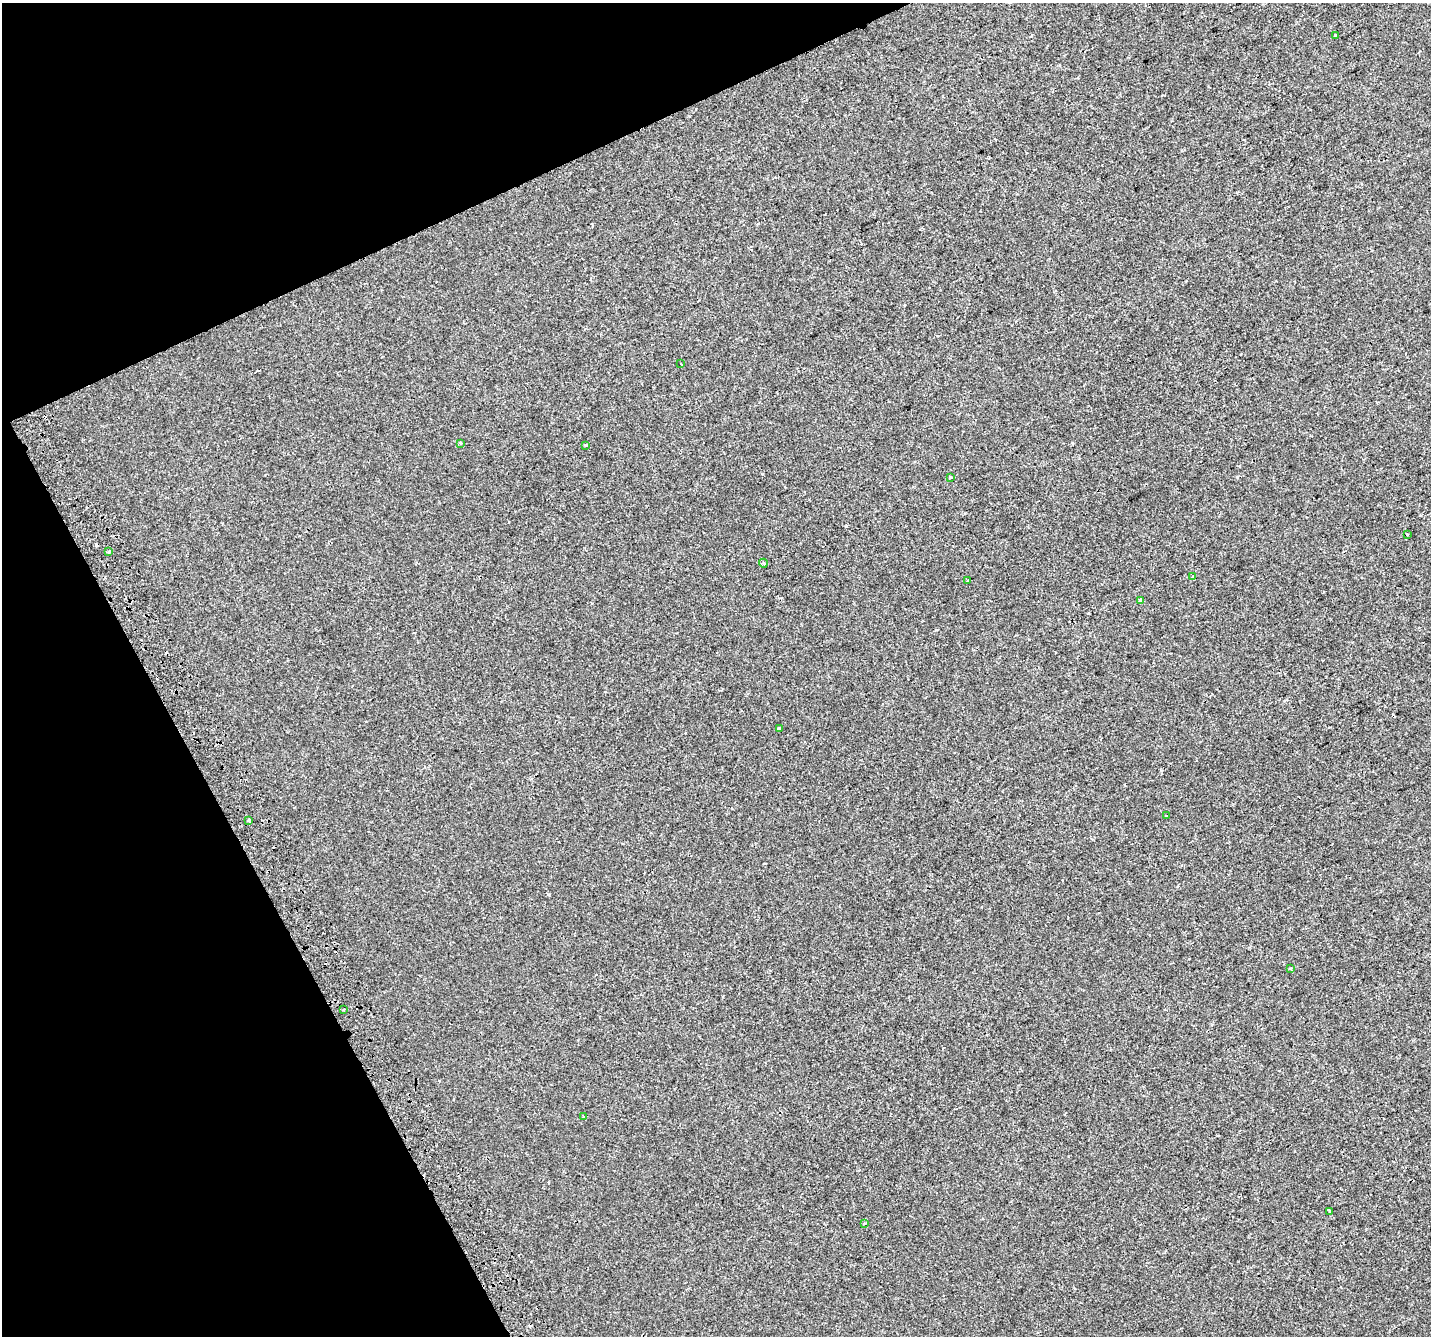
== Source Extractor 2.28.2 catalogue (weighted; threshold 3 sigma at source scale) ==
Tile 5 of 4 x 4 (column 1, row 2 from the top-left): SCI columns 43-1471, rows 2845-4178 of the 5798 x 5630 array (HDU 1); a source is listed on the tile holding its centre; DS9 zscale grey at full resolution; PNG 1433 x 1338 px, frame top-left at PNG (2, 3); each listed source drawn as its Kron ellipse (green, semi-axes under 4 px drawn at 4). Shown black and unused: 23% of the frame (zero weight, under 2 of 3 exposures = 2% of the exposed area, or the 3 px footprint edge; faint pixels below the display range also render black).
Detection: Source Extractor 2.28.2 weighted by HDU 2 'WHT'; one run over the whole footprint, this tile lists its part. Background -1.01e-04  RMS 0.0037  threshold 0.0166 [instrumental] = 3 sigma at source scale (4.5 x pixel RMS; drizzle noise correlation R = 1.50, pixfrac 1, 0.0396/0.0396 arcsec/px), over >= 5 px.
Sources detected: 23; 4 cosmic-ray / hot-pixel residue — neither listed nor drawn; the other 19 listed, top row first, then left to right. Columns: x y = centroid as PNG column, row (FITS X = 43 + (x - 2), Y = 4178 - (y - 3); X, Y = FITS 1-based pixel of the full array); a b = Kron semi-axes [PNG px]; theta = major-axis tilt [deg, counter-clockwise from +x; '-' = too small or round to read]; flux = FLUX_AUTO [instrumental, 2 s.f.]
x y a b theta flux
1335 36 3 3 - 0.8
681 364 3 2 - 0.27
460 443 3 3 - 0.51
586 445 4 3 - 0.46
950 478 3 3 - 1.5
1407 534 3 2 - 0.3
109 551 3 3 - 0.55
763 563 4 3 - 0.36
1193 576 3 3 - 0.41
968 581 3 3 - 0.95
1140 600 4 3 - 1.1
779 729 3 3 - 0.65
1167 816 3 2 - 0.23
248 820 4 3 - 0.83
1291 968 3 3 - 0.39
343 1009 3 3 - 0.73
584 1117 4 3 - 0.56
1329 1211 4 3 - 2.5
865 1223 4 3 - 0.43
Unlisted compact peaks at least as high as the median listed source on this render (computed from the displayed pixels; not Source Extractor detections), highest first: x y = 846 526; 1237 477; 548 894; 762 474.